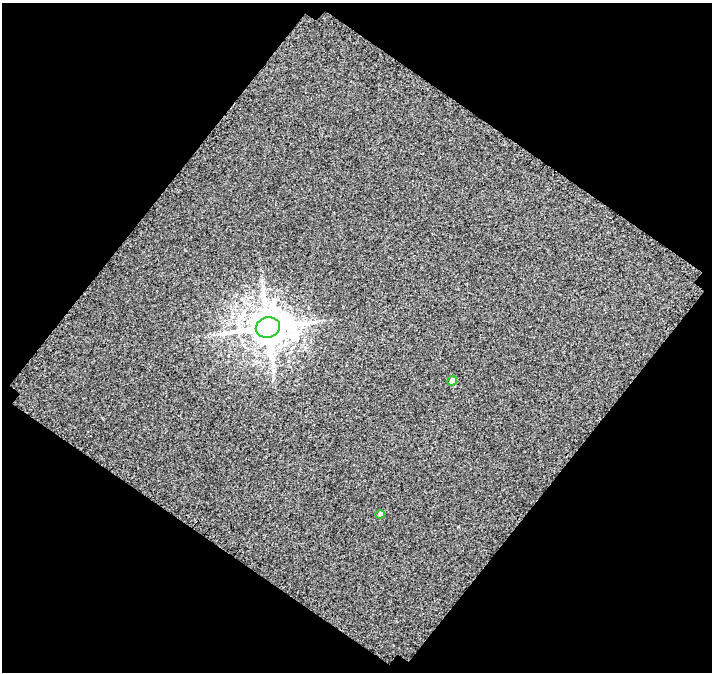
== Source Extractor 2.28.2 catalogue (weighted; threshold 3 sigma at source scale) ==
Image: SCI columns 50-759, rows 70-739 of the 806 x 809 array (HDU 1 of 3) = the unmasked area's bounding box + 8 px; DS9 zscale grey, full resolution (1 PNG px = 1 image px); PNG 714 x 674 px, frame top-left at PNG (2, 3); each listed source drawn as its Kron ellipse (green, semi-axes under 4 px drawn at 4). Shown black and unused: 49% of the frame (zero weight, under 3 of 4 exposures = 20% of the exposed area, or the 3 px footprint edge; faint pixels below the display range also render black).
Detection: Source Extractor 2.28.2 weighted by HDU 2 'WHT'. Background 0.0104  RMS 0.044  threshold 0.199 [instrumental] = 3 sigma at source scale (4.5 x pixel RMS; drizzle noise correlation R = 1.50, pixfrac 1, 0.0396/0.0396 arcsec/px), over >= 5 px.
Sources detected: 3; all 3 listed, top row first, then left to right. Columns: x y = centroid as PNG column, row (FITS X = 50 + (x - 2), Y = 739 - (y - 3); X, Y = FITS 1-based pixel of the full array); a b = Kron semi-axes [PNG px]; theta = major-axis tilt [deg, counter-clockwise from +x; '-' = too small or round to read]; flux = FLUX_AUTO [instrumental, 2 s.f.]
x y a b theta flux
268 327 12 10 13 13000
452 381 5 4 - 31
380 514 5 4 - 9.2